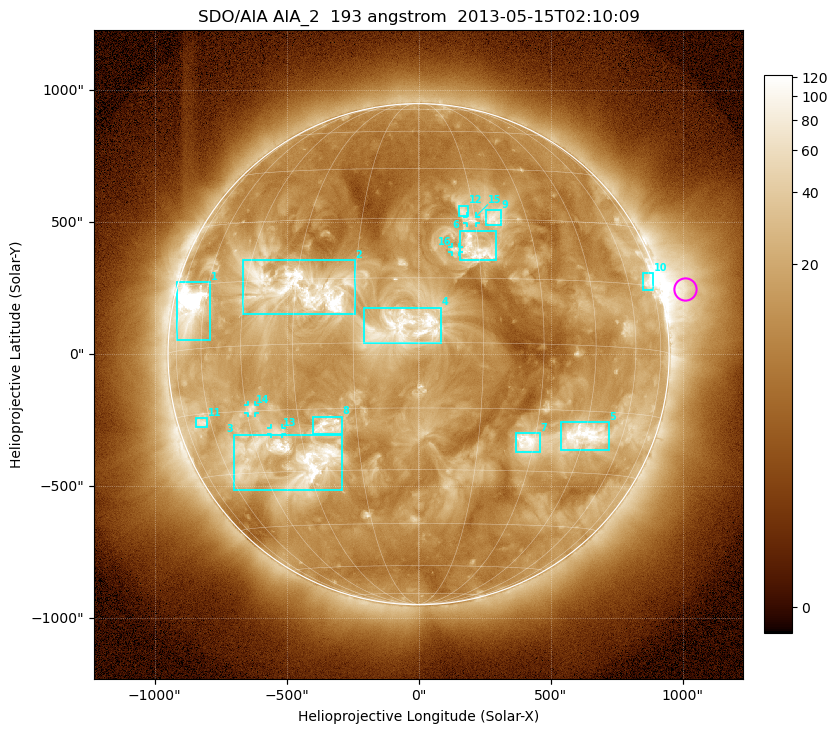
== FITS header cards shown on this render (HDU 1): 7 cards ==
TELESCOP= 'SDO/AIA'
INSTRUME= 'AIA_2'
WAVELNTH=                  193
WAVEUNIT= 'angstrom'
DATE-OBS= '2013-05-15T02:10:09.49'
CTYPE1  = 'HPLN-TAN'
CTYPE2  = 'HPLT-TAN'

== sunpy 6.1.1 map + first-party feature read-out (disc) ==
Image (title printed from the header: SDO/AIA AIA_2  193 angstrom  2013-05-15T02:10:09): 1024 x 1024 px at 2.4 arcsec/px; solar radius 949 arcsec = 396 px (full disc in frame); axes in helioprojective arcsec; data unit not stated in the header (colour bar unlabelled)
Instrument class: DISC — disc imager (sunpy class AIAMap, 193 A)
Bright regions (active regions / flare kernels): reference = the median radial profile (limb darkening/brightening removed); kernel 9 px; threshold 5 sigma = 36.4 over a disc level ~13.2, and >= 1.15x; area >= 12 px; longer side >= 9 px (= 22 arcsec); searched inside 0.97 R_sun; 16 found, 16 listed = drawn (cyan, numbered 1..; 4 of them under ~33 arcsec drawn as corner ticks so the feature stays visible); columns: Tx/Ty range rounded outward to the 5 arcsec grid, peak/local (2 s.f.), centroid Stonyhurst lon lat
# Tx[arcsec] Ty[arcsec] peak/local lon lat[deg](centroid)
1 -915..-790 50..275 152 -67 +9
2 -665..-240 150..355 13 -29 +13
3 -700..-290 -515..-305 9.5 -33 -27
4 -210..85 40..175 4.6 -3 +4
5 540..720 -365..-255 10 +45 -21
6 155..295 355..470 6.6 +15 +22
7 370..460 -370..-300 8.3 +28 -23
8 -400..-290 -305..-235 7.2 -22 -19
9 255..315 490..545 5 +20 +30
10 850..890 245..310 8.5 +72 +16
11 -845..-800 -275..-240 6.1 -65 -17
12 150..190 520..565 4.3 +12 +32
13 -560..-515 -305..-280 4 -37 -20
14 -645..-620 -225..-195 5.2 -43 -15
15 185..215 495..520 4.4 +14 +30
16 125..155 385..405 4.6 +9 +22
Off-limb structures (1.02-1.3 R_sun): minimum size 162 px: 6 found; the strongest spans PA ~260..305 deg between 1.02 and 1.3 R_sun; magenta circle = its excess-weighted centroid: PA ~285 deg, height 1.09 R_sun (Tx ~1010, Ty ~250 arcsec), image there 7.1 x the reference